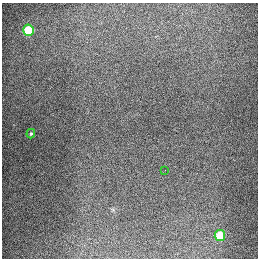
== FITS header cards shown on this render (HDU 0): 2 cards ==
NAXIS1  =                  256
NAXIS2  =                  256

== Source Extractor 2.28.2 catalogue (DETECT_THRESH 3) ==
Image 256 x 256 px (HDU 0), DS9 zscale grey, 1 PNG px = 1 image px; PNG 260 x 260 px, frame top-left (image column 1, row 256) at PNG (2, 3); each listed source drawn as its Kron ellipse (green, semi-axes under 4 px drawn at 4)
Background 1310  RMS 27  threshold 80.4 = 3 sigma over >= 5 px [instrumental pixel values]
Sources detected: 4; all 4 listed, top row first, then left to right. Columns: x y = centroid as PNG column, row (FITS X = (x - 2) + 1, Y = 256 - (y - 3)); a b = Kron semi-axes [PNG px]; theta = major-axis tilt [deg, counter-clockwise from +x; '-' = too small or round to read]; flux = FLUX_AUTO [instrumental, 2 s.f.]
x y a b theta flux
28 30 5 5 - 91000
31 134 5 4 - 2400
165 170 2 2 - 870
220 236 5 5 - 67000